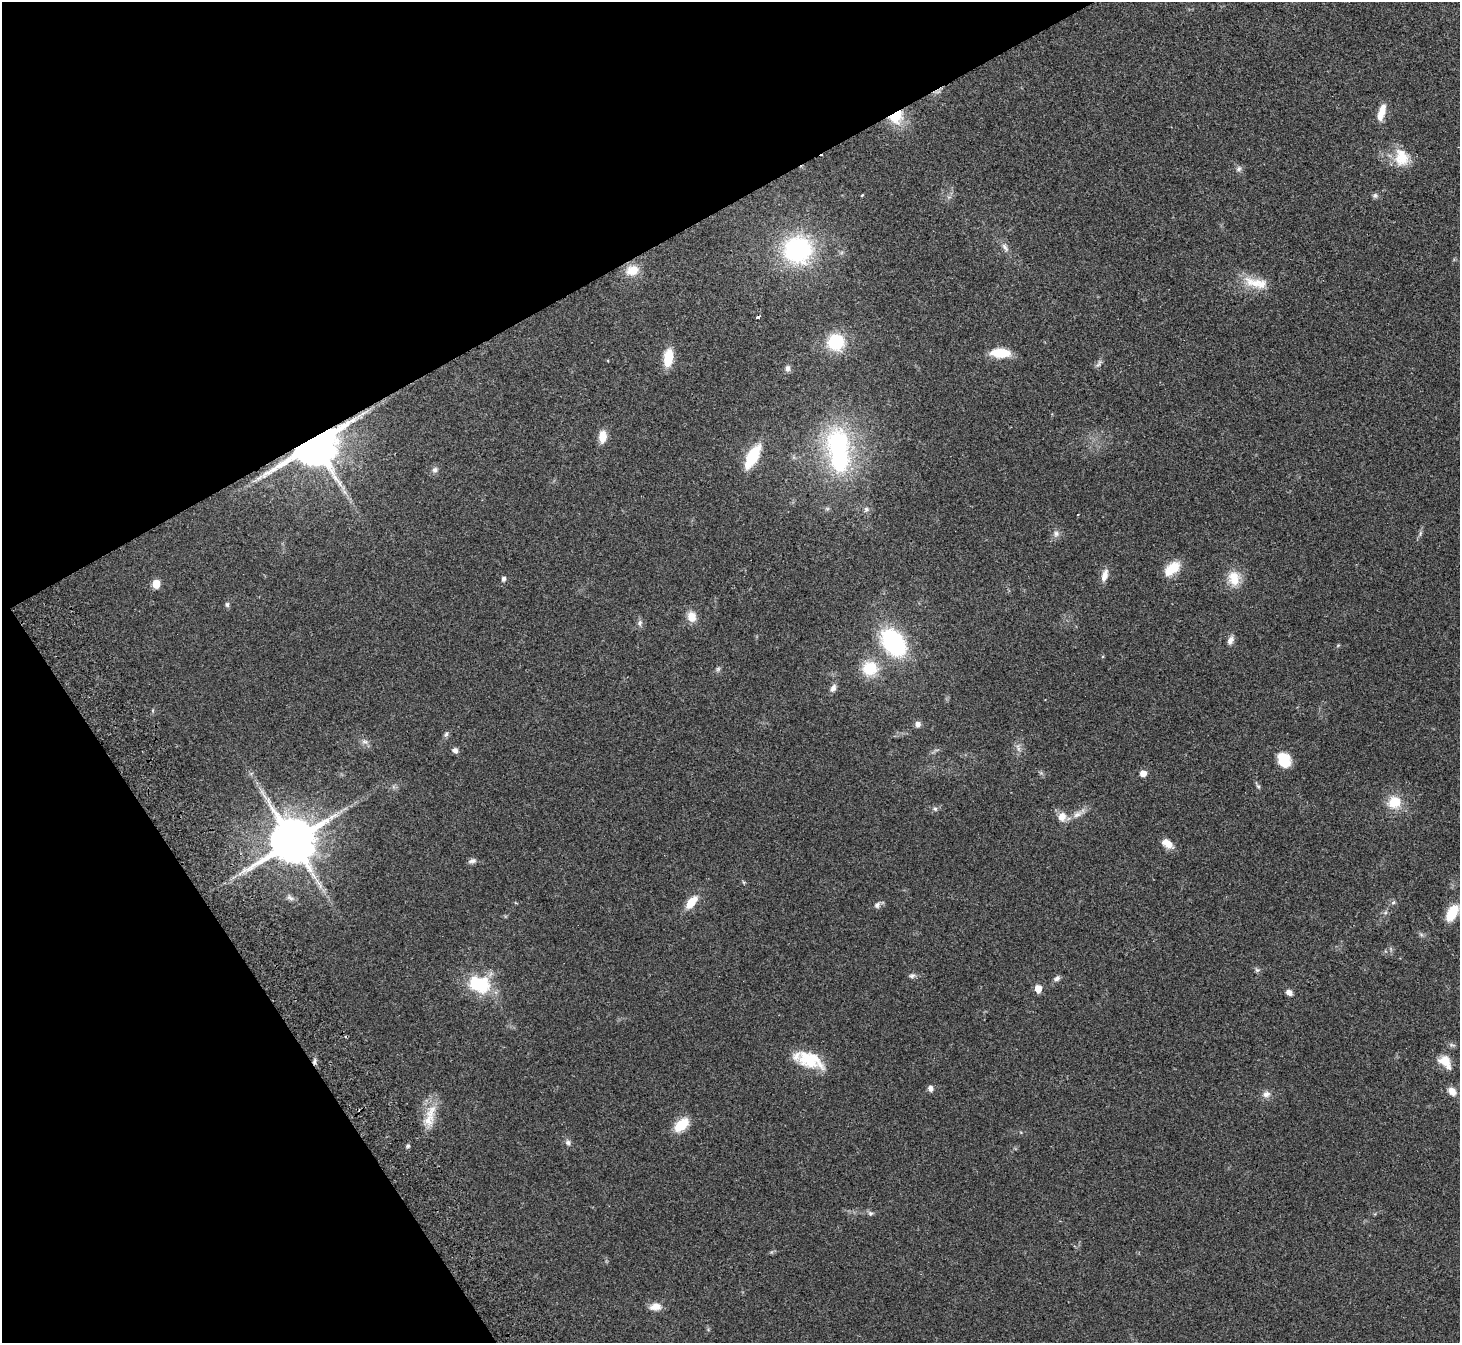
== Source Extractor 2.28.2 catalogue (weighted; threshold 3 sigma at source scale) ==
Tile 5 of 4 x 4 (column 1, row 2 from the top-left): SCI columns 51-1508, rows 2880-4220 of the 5934 x 5893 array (HDU 1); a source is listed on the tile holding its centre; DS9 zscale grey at full resolution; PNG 1462 x 1345 px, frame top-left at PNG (2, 2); no overlay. Shown black and unused: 26% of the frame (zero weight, under 2 of 3 exposures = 3% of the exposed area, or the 3 px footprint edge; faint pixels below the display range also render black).
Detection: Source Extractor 2.28.2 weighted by HDU 2 'WHT'; one run over the whole footprint, this tile lists its part. Background 0.141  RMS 0.0088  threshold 0.0394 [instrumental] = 3 sigma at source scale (4.5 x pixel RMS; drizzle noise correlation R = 1.50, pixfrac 1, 0.05/0.05 arcsec/px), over >= 5 px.
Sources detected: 89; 1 too faint to see at this stretch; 1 inside a brighter object's white glare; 3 cosmic-ray / hot-pixel residue — not listed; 1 inside a brighter listed object's ellipse — not listed separately; the other 83 listed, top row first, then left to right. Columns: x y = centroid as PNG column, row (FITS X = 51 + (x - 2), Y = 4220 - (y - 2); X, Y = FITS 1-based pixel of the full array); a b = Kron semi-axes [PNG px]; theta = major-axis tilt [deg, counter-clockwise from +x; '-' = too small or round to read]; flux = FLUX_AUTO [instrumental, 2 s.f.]
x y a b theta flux
1382 112 20 8 73 10
896 117 17 14 49 26
1401 157 22 18 -82 20
1239 169 8 7 - 2.7
862 195 4 3 - 0.79
1375 196 8 6 75 1.9
1005 247 14 6 -56 4
798 250 30 28 1 100
632 270 14 11 21 15
1255 283 36 12 -19 19
758 317 4 3 - 3.2
836 342 16 15 - 39
1000 353 19 9 -2 24
668 358 15 8 82 25
1099 364 14 4 63 2.6
788 368 9 6 82 3.1
364 413 13 4 25 3.8
603 437 14 8 87 9.8
838 443 34 29 73 100
315 444 14 10 36 4700
752 456 22 9 61 41
435 470 8 7 - 2.9
345 492 7 4 -70 2.4
827 509 7 4 0 1.4
866 509 7 5 -47 2.1
1078 514 2 2 - 0.56
1420 533 9 4 81 1.9
1056 534 9 8 - 3.7
1172 568 20 11 41 18
1105 575 16 7 74 6.7
1234 578 20 15 -80 16
503 579 5 4 - 2.6
156 584 6 5 - 22
227 604 7 5 -89 1.8
691 617 12 10 -78 10
640 623 9 7 62 2.8
1230 640 11 7 70 4.1
893 642 28 19 -53 97
1338 645 6 4 19 0.92
870 668 20 18 12 25
718 669 7 5 46 1.7
833 688 11 7 64 3.7
153 710 6 4 71 1
918 724 7 7 - 3.7
446 734 8 5 67 1.9
365 742 11 6 -18 3.2
1018 748 13 4 -72 3.1
455 750 7 6 - 3.4
1283 759 16 13 68 16
1143 773 5 5 - 9.4
1258 786 7 4 -44 1.5
262 791 5 5 - 1.8
1394 802 18 16 25 18
935 809 6 5 - 1.7
1077 814 15 8 29 6.5
1062 817 12 10 -84 8.3
293 841 14 12 35 4500
1167 844 16 9 -36 8.1
472 861 10 6 11 2.9
743 882 6 3 -71 0.91
290 898 12 6 -44 3.6
691 902 15 8 50 15
1393 902 6 5 - 1.7
877 905 9 7 44 3
1452 913 21 11 61 17
1421 934 7 4 -20 1.6
1257 970 6 6 - 1.7
912 976 8 6 10 2.4
1057 978 9 6 39 2.7
479 984 27 20 -11 46
1038 989 6 5 - 13
1289 992 7 5 -37 4.7
810 1060 34 17 -21 32
1445 1061 16 10 -48 14
930 1088 6 5 - 4.1
1452 1091 11 8 -43 7.2
1266 1094 11 9 13 4.7
430 1117 38 13 76 19
681 1125 17 10 43 20
568 1143 7 7 - 2.6
408 1146 5 4 - 1.5
870 1213 7 6 - 2.1
655 1307 15 10 6 7.6
Overlapping masked pixels (flux is a lower limit): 2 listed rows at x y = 896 117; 315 444